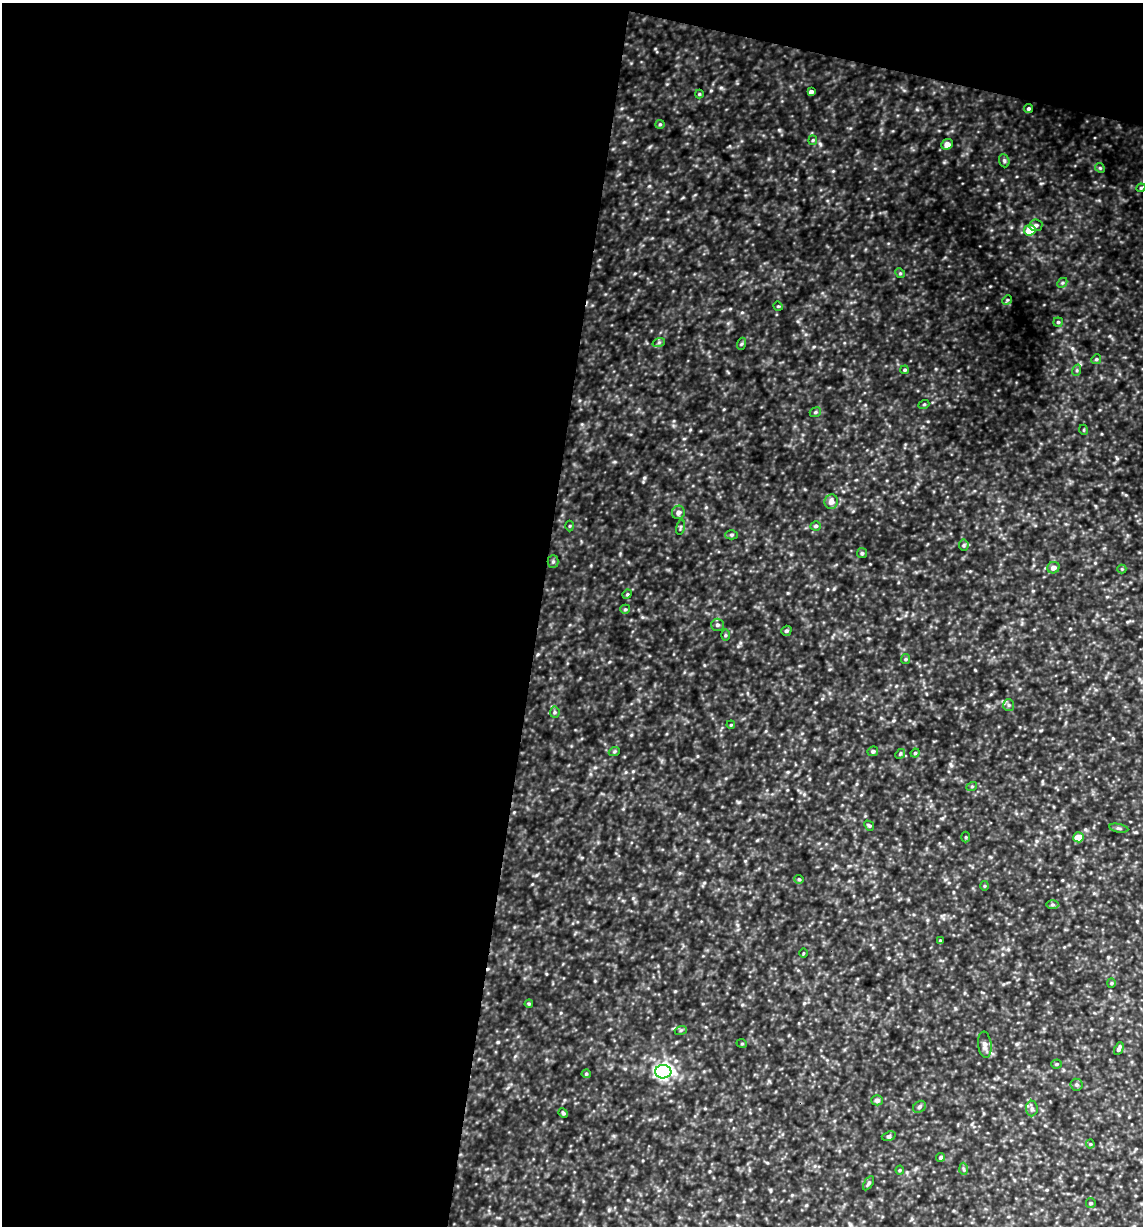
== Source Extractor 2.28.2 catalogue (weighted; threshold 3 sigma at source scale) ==
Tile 1 of 4 x 4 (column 1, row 1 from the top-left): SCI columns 118-1258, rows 3675-4898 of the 4916 x 4899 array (HDU 1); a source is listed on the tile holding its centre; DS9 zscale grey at full resolution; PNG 1145 x 1228 px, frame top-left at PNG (2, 3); each listed source drawn as its Kron ellipse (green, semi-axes under 4 px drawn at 4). Shown black and unused: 49% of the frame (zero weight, under 3 of 4 exposures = <1% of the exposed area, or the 3 px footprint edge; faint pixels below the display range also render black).
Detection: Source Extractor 2.28.2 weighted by HDU 2 'WHT'; one run over the whole footprint, this tile lists its part. Background 0.424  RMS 0.053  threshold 0.239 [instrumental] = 3 sigma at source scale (4.5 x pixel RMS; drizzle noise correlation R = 1.50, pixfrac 1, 0.05/0.05 arcsec/px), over >= 5 px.
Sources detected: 79; all 79 listed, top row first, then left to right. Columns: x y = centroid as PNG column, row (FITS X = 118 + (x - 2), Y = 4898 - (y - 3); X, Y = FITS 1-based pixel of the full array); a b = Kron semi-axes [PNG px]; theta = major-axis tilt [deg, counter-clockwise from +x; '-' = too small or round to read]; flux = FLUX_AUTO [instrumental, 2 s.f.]
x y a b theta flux
811 92 4 4 - 14
699 94 4 4 - 5.3
1028 109 4 4 - 8.3
660 124 4 4 - 6.2
813 140 5 4 - 6
947 144 6 5 - 31
1004 161 7 5 -70 9.4
1100 168 5 4 - 6.6
1141 188 4 4 - 5.9
1036 225 6 5 - 14
1030 230 6 5 - 120
900 273 5 4 - 6
1062 283 5 4 - 7.5
1007 300 5 4 - 6.2
778 306 5 4 - 4.9
1058 322 4 4 - 7.4
659 342 6 4 19 8.5
741 344 6 4 71 6.8
1096 359 5 4 - 8
905 370 4 3 - 6.5
1077 370 6 3 72 7.2
924 404 5 3 - 5.2
815 412 6 4 22 7.5
1084 430 5 3 - 4.4
831 501 7 6 - 31
678 512 7 6 - 21
570 526 5 3 - 5.4
816 526 5 4 - 9.4
680 527 7 3 77 6.2
731 535 6 4 1 7.7
964 545 5 5 - 7.6
862 553 5 5 - 7.6
553 562 6 5 - 9.5
1053 568 6 5 - 26
1122 569 4 4 - 5.4
627 594 5 4 - 6.1
625 609 5 4 - 6.9
718 625 6 6 - 13
786 631 5 4 - 8.7
725 635 5 4 - 6.5
906 659 5 4 - 6.2
1009 705 6 5 - 9.5
555 712 5 5 - 8.4
731 725 4 3 - 4.6
873 751 5 4 - 10
614 752 6 3 19 6.3
915 753 4 4 - 6.1
900 754 5 4 - 6.4
972 786 5 3 - 4.9
869 826 5 4 - 7.3
1119 828 10 3 -11 7.7
966 837 5 3 - 5.2
1078 837 5 5 - 84
799 879 5 4 - 6.2
984 886 5 3 - 5.3
1053 905 6 4 0 8.1
940 940 4 2 - 4
803 953 4 3 - 4
1111 983 5 4 - 5.8
529 1004 4 4 - 5.2
681 1030 6 4 18 6.7
742 1044 5 3 - 4.5
985 1045 13 6 -83 26
1119 1049 7 3 64 14
1057 1064 5 4 - 5.8
663 1072 8 6 1 1600
586 1074 4 4 - 6.1
1076 1085 6 6 - 10
877 1100 5 5 - 15
919 1107 7 5 37 11
1032 1109 8 6 89 13
563 1113 5 4 - 6.5
889 1136 7 4 18 7.9
1090 1144 4 4 - 5
941 1157 5 4 - 11
963 1169 6 4 -87 6.8
900 1170 4 4 - 5.2
869 1183 8 4 57 9.3
1091 1203 5 5 - 5.8
Unlisted compact peaks at least as high as the median listed source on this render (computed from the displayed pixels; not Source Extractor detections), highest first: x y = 779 130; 644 478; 721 88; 498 1042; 1117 458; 1002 180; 742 312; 624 142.